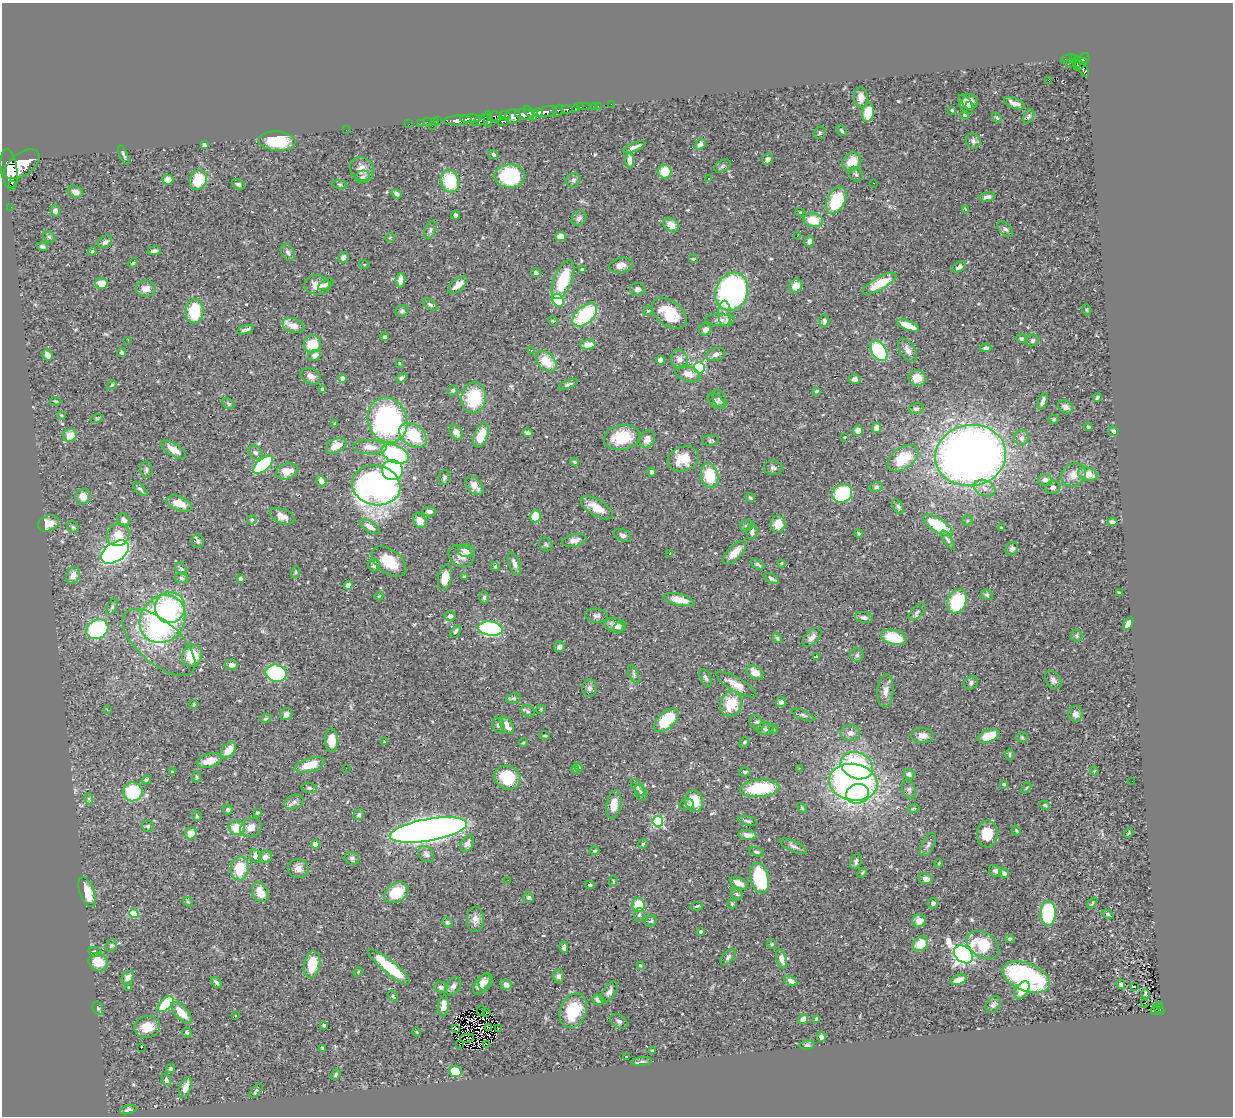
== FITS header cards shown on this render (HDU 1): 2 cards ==
NAXIS1  =                 1231
NAXIS2  =                 1114

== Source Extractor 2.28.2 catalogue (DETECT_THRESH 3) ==
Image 1231 x 1114 px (HDU 1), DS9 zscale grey, 1 PNG px = 1 image px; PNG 1235 x 1118 px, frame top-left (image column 1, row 1114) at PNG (2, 3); each listed source drawn as its Kron ellipse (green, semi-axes under 4 px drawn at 4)
Background 0.523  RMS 0.029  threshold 0.0869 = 3 sigma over >= 5 px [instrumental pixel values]
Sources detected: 527; of the 527, the 500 brightest by FLUX_AUTO listed and drawn (27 fainter detections omitted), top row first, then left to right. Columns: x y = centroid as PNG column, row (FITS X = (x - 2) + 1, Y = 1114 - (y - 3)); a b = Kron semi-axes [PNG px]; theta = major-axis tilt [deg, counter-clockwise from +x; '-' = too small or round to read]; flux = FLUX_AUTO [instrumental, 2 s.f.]
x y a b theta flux
1069 59 7 3 12 130
1074 59 4 3 - 120
1084 59 6 5 - 430
1070 63 3 2 - 5.6
1077 63 5 4 - 71
1080 64 8 3 46 260
1082 68 9 5 -55 320
1049 80 4 2 - 15
861 97 10 7 -87 13
970 102 8 7 - 14
1014 103 11 5 -20 12
611 104 2 2 - 3.2
966 104 10 6 -61 11
594 106 2 2 - 3.8
598 106 3 2 - 5.9
969 106 4 3 - 5.6
581 107 3 2 - 8.6
586 107 2 2 - 8.8
576 108 4 3 - 33
567 110 5 3 - 130
952 110 3 3 - 2.1
558 111 6 5 - 230
538 112 4 3 - 440
547 112 10 5 14 1100
868 112 9 6 82 50
530 113 9 3 -52 750
524 114 9 5 -7 1700
505 115 6 4 -4 320
965 115 4 3 - 2.1
513 116 8 7 - 1000
1029 116 8 5 62 3.8
495 117 7 5 3 450
997 118 6 4 -52 3.1
471 119 10 3 3 1200
488 119 8 3 -90 420
458 120 14 5 4 1600
482 120 10 4 28 490
438 121 2 2 - 13
427 122 3 2 - 18
434 122 3 2 - 11
502 122 6 4 -5 180
421 123 2 2 - 9.1
409 124 2 2 - 9.3
432 126 3 2 - 61
346 130 2 2 - 5.8
842 130 6 3 -47 3
820 133 7 5 48 3.6
277 141 18 9 -3 77
973 141 8 7 - 6.9
204 144 4 3 - 3.3
700 144 6 4 40 7.1
634 147 11 3 22 8.3
493 154 5 4 - 3.8
124 155 10 2 -66 3.5
768 159 6 5 - 6.6
630 160 7 4 -87 13
852 162 10 8 40 39
22 164 20 11 36 5200
722 166 9 5 28 4
362 169 12 11 - 19
9 170 20 8 -81 4300
665 172 7 6 - 39
856 174 8 6 -54 4.3
510 176 15 11 0 120
363 177 7 6 - 4.9
709 178 3 3 - 6.3
168 180 5 5 - 17
198 180 10 8 67 69
573 180 7 7 - 4.8
450 181 11 9 -73 82
873 183 3 2 - 2.5
12 184 2 2 - 7700
238 184 7 4 -25 4.7
340 184 7 4 -8 3.1
75 192 8 5 -22 11
397 194 5 3 - 4.7
987 197 8 4 13 5.9
836 200 14 9 64 130
11 207 2 2 - 7.9
965 210 3 3 - 3.1
55 211 5 5 - 8.8
800 212 4 3 - 2
456 215 4 3 - 5
579 218 8 6 45 6.7
813 220 10 7 -12 37
671 225 8 6 -43 19
1005 229 10 5 -47 5.5
430 230 10 5 66 4.5
560 236 5 4 - 18
797 236 3 2 - 2.8
49 237 6 5 - 2.4
390 237 5 3 - 1.6
809 241 5 5 - 6.3
105 242 7 5 32 5.7
42 247 5 4 - 4.5
92 251 4 3 - 2.6
154 251 6 4 8 5.1
288 252 9 6 -57 7.1
343 257 6 4 57 6.1
693 259 5 4 - 1.7
133 263 5 3 - 2
364 264 5 3 - 1.6
621 265 12 7 12 14
959 267 8 4 31 5.8
582 269 4 3 - 3.3
536 273 5 4 - 4.2
400 280 7 5 86 11
563 280 21 9 68 86
101 284 6 5 - 27
326 284 8 4 30 6.6
880 284 19 6 30 51
317 285 12 9 -7 19
458 285 11 6 39 14
796 286 7 6 - 22
146 289 10 8 -4 14
637 289 8 6 -2 7.1
732 292 19 16 67 590
558 300 7 5 -56 100
430 305 8 4 -37 4.3
1087 310 6 3 -71 1.9
195 311 12 9 87 93
402 311 7 5 19 3.8
648 311 5 4 - 2
669 313 19 12 -38 62
725 314 13 6 -88 12
585 315 14 8 42 140
720 320 15 6 -2 10
553 321 5 4 - 1.9
824 321 6 5 - 4.5
908 325 11 4 -22 35
293 326 11 7 -16 22
705 329 6 6 - 11
246 330 8 4 16 5.9
385 337 4 4 - 3.1
1021 339 5 4 - 4.1
128 340 2 2 - 19
1032 340 6 5 - 4.5
312 344 9 8 - 48
588 345 8 5 4 17
986 348 5 4 - 4.6
531 350 3 2 - 2
908 350 13 7 -56 13
879 351 11 7 -60 150
121 353 5 4 - 3.9
716 354 10 6 17 7.4
47 355 6 4 -57 12
315 355 6 5 - 12
679 359 9 8 - 9.8
660 360 4 4 - 8.2
546 361 12 8 -44 45
399 363 3 3 - 2
699 368 5 5 - 130
688 374 13 7 -19 15
311 376 11 7 -26 11
402 378 5 4 - 5.2
917 378 9 8 - 27
343 379 4 4 - 14
855 379 6 5 - 6.8
568 384 10 4 22 4.5
112 385 5 4 - 2.7
323 389 4 4 - 3.8
453 390 5 5 - 3.7
816 391 4 3 - 3.1
1097 397 5 3 - 2.8
474 398 15 12 81 89
719 399 10 6 -70 5.2
56 401 6 2 -5 1.7
716 401 10 6 -38 5
1043 401 9 3 70 6.8
228 404 6 5 - 3.8
1066 407 8 6 -34 8.7
916 409 7 5 8 5.7
61 415 4 3 - 2
97 418 6 4 17 2.3
1054 419 5 4 - 2.5
388 420 23 19 -71 420
335 423 4 3 - 2
1088 427 5 4 - 3
876 428 5 4 - 12
858 431 5 5 - 18
1114 431 5 4 - 4.8
456 432 8 5 -51 10
527 433 5 3 - 5.6
70 435 7 6 - 24
413 435 15 10 -34 79
481 435 13 6 68 39
622 437 18 12 10 64
845 437 3 2 - 1.8
1021 438 7 7 - 8.8
647 439 9 7 64 13
711 440 8 5 6 3.5
336 446 11 7 27 23
370 447 17 7 -1 20
173 450 14 6 -33 18
255 453 8 6 -43 5.6
395 454 14 8 -24 190
971 455 35 30 9 1900
903 458 17 10 35 63
683 459 16 12 19 41
575 462 4 3 - 2.6
263 465 12 6 41 170
773 468 9 7 -4 6.5
146 470 8 6 -82 4.7
392 470 10 10 - 200
287 471 11 7 18 26
651 472 4 4 - 3.3
1088 474 9 6 -11 28
1074 475 13 11 33 21
710 476 12 8 -79 65
444 477 8 6 79 4.2
1045 480 7 5 -5 10
321 481 6 4 -58 9.8
376 485 24 20 -12 790
474 486 11 7 -50 17
876 487 7 4 16 4.1
1053 487 7 6 - 7.3
985 488 11 8 -23 13
140 489 9 4 -45 4.1
842 494 10 9 - 140
83 496 7 7 - 19
750 498 5 3 - 3.4
179 503 13 7 -20 27
898 507 8 5 -59 3.8
597 508 18 8 -31 28
429 511 7 5 0 7.5
282 516 13 7 -23 15
535 516 6 5 - 36
124 520 7 5 -50 7.1
252 520 5 4 - 2.8
967 520 5 5 - 2.9
420 521 8 6 -55 17
1113 522 5 4 - 5.2
48 523 11 7 19 22
778 524 9 7 -87 27
746 525 6 5 - 3.9
938 525 17 7 -32 97
73 527 6 5 - 3
370 527 11 5 -31 13
1001 528 3 3 - 2.9
752 532 8 5 85 6.2
859 534 4 4 - 2.8
118 535 12 10 37 26
622 535 9 6 -26 6.5
574 540 12 6 12 10
948 540 11 4 -58 4.6
198 541 6 6 - 4.8
546 545 7 6 - 3.5
1012 549 7 6 - 6.3
466 551 8 6 -9 14
115 552 15 9 34 860
670 553 3 3 - 1.7
735 553 15 6 46 23
461 556 13 10 -30 18
389 562 20 11 -38 50
514 563 11 5 -68 8.7
781 563 3 3 - 1.9
758 564 7 4 -28 4
374 565 6 5 - 6
495 567 4 3 - 2.6
181 569 7 5 -49 4.1
296 572 6 3 71 2.1
73 576 8 6 63 16
445 577 13 7 79 28
465 577 4 4 - 3.5
181 578 7 5 -6 4.2
241 578 4 4 - 4.4
771 578 8 4 -28 4.3
348 585 4 4 - 7.3
1119 593 4 2 - 2.5
987 595 6 5 - 3.4
379 596 4 3 - 1.7
484 597 6 5 - 3.7
679 600 16 5 -13 29
957 601 12 9 67 130
112 607 8 4 64 3.5
170 607 15 15 - 93
917 612 10 5 45 6.5
450 616 5 5 - 7.5
597 616 11 7 -4 6.5
864 618 9 5 -9 6.5
163 619 25 22 53 460
1128 624 7 4 58 18
615 625 11 7 -12 14
619 627 6 5 - 5
97 629 11 9 29 180
491 629 12 7 -8 320
456 631 7 4 58 4.2
1076 635 6 6 - 3.5
812 637 11 6 44 9.8
894 637 13 7 -16 60
777 638 5 4 - 2.9
159 642 45 21 -41 100
560 647 5 5 - 7.1
857 655 6 6 - 4.6
192 656 11 10 - 57
817 657 4 3 - 2.4
231 665 6 5 - 7.4
276 673 11 8 -14 230
755 673 9 6 -34 18
634 674 10 4 -67 4.6
706 678 9 5 -62 5.1
1053 680 10 7 -53 7.6
971 683 7 6 - 6.1
736 685 23 7 -30 23
589 688 9 7 -89 6.3
885 691 16 8 86 14
514 698 7 5 10 3.2
781 702 5 5 - 6.9
194 704 4 3 - 2.1
731 704 13 10 72 53
541 709 5 3 - 1.8
107 710 3 3 - 2.4
528 711 7 5 -36 4.1
286 714 6 5 - 9.6
1075 714 7 7 - 10
803 715 12 4 -23 4.5
265 719 5 4 - 2.5
667 720 15 8 44 75
757 723 8 6 -47 4.4
498 725 7 6 - 5.7
507 725 9 6 -57 18
765 729 9 6 -2 5.5
773 729 5 3 - 2.3
850 733 10 8 -1 12
544 736 5 3 - 1.9
922 736 11 7 -1 12
989 736 11 6 21 39
1022 737 5 5 - 2.7
331 740 12 6 -89 24
384 742 4 3 - 1.7
523 742 4 3 - 2.3
744 742 5 4 - 2.6
229 750 9 6 51 22
1009 755 6 3 90 2.5
209 761 13 6 15 23
310 765 15 6 17 36
857 766 17 13 -24 210
579 767 4 3 - 1.8
346 768 2 2 - 2.1
800 768 3 2 - 1.9
575 769 4 4 - 2.9
1094 771 4 4 - 2.2
172 772 3 3 - 2.1
745 772 5 4 - 4.2
909 774 5 5 - 6
196 777 5 3 - 2.3
508 777 13 12 - 90
146 780 5 3 - 2.8
1132 781 2 2 - 2.2
853 782 24 18 -10 690
1004 784 4 3 - 2.6
638 787 10 4 -54 4.7
309 788 7 5 -1 4.3
760 788 19 8 5 110
1026 788 6 3 45 2.1
909 790 10 6 -71 5.8
133 792 10 9 - 100
641 793 8 5 -68 5
858 794 11 10 - 170
89 799 6 3 -72 2.6
694 801 11 9 -70 36
294 802 10 7 24 7.1
686 804 7 5 12 4.6
614 805 14 7 80 26
1045 805 5 4 - 2.7
802 808 6 4 -46 2.2
913 808 6 3 10 1.9
228 809 5 5 - 3.9
257 813 4 4 - 2.8
359 815 6 5 - 3.7
197 816 5 3 - 2.3
658 821 5 5 - 200
748 821 10 4 -13 4.2
148 826 6 5 - 3.6
251 827 11 9 28 16
237 828 8 7 - 41
428 830 39 11 10 2600
1016 830 5 3 - 1.8
191 833 6 5 - 22
1129 833 5 3 - 2
987 834 13 10 88 47
747 835 9 4 -5 13
315 844 4 4 - 30
467 844 9 6 57 8.8
643 844 5 4 - 2.6
928 844 13 6 64 6.5
793 846 14 5 -24 6.8
594 851 5 3 - 2.7
757 852 8 4 -13 3.5
426 854 9 7 -47 7.7
255 856 7 5 -67 10
265 857 7 6 - 9.3
352 858 7 6 - 5.3
856 861 8 5 69 5.3
939 863 4 3 - 1.9
240 868 12 9 82 54
298 869 10 9 - 12
995 871 7 5 -42 5.5
862 873 5 4 - 2
1004 873 5 4 - 7.7
760 878 15 9 -76 140
926 879 7 5 -13 8.9
508 880 2 2 - 2.9
613 881 5 3 - 1.7
739 883 9 5 -26 17
590 885 5 4 - 2.9
87 892 16 7 -69 32
260 892 10 7 -63 25
396 893 13 9 29 57
737 894 6 5 - 3.2
529 897 5 5 - 4.7
188 902 5 4 - 2.7
933 903 5 5 - 5.6
1092 903 6 3 53 2.2
732 904 5 4 - 2.6
638 905 7 6 - 50
697 906 6 3 13 2.7
134 913 4 4 - 68
1048 913 12 7 89 170
1108 914 6 3 -33 2.9
639 915 7 5 74 3.6
475 919 13 8 89 12
651 921 6 5 - 2.8
919 921 7 6 - 12
447 922 5 5 - 3
700 932 3 3 - 4
1010 939 5 3 - 2.6
772 944 5 4 - 2.4
920 944 8 6 41 36
983 945 17 12 -33 65
111 946 7 5 56 3.5
564 947 6 3 -85 4.1
95 952 6 4 -17 3.4
963 954 10 7 -39 1000
728 957 9 5 49 5.1
781 959 10 5 -74 12
98 962 10 9 - 31
312 964 13 8 80 49
640 965 4 3 - 1.9
389 967 26 6 -40 93
358 972 5 4 - 2
559 976 6 5 - 5.6
1026 977 25 14 -21 270
128 978 7 5 55 10
959 980 8 4 21 16
791 981 7 4 -27 8.7
216 982 7 4 -49 4.4
485 982 9 6 64 8
482 984 12 6 54 17
1121 984 5 4 - 4.3
506 985 6 4 -29 7.9
453 986 9 7 53 7.7
1134 986 3 3 - 26
129 987 3 3 - 3.3
441 987 6 5 - 5.3
1022 990 10 6 54 28
609 992 12 6 54 8.5
1145 994 4 3 - 3.4
393 996 6 3 -55 1.9
598 1000 6 5 - 8.7
1145 1003 3 2 - 3.5
166 1004 10 5 43 81
993 1005 9 6 54 6.8
1159 1005 3 2 - 15
443 1006 10 5 84 22
98 1008 6 5 - 3.1
1159 1009 6 4 -35 91
481 1011 5 2 - 3.7
573 1011 18 13 67 87
1155 1011 4 2 - 22
487 1012 2 2 - 1.7
182 1013 13 6 -46 32
235 1016 3 2 - 3.1
803 1019 5 4 - 14
817 1019 4 3 - 3.1
619 1021 10 6 -32 6.5
324 1025 3 3 - 2.4
147 1027 13 11 15 26
488 1027 3 2 - 1.6
456 1028 3 2 - 2.2
498 1028 2 2 - 5.3
417 1032 4 3 - 1.7
187 1033 5 4 - 3.5
821 1037 5 4 - 8.2
467 1038 7 2 10 1.8
459 1044 2 2 - 2.3
487 1044 2 2 - 1.6
807 1045 7 4 6 3.9
141 1048 3 2 - 21
322 1048 4 3 - 2.9
652 1051 4 3 - 4.8
626 1057 3 3 - 6.4
642 1061 10 4 5 4.2
170 1069 4 4 - 2.8
455 1072 6 5 - 52
336 1075 6 4 55 3
166 1080 6 4 -68 5.2
185 1087 11 5 71 14
256 1091 9 4 50 3.6
128 1110 8 4 12 5
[27 fainter detections neither listed nor drawn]